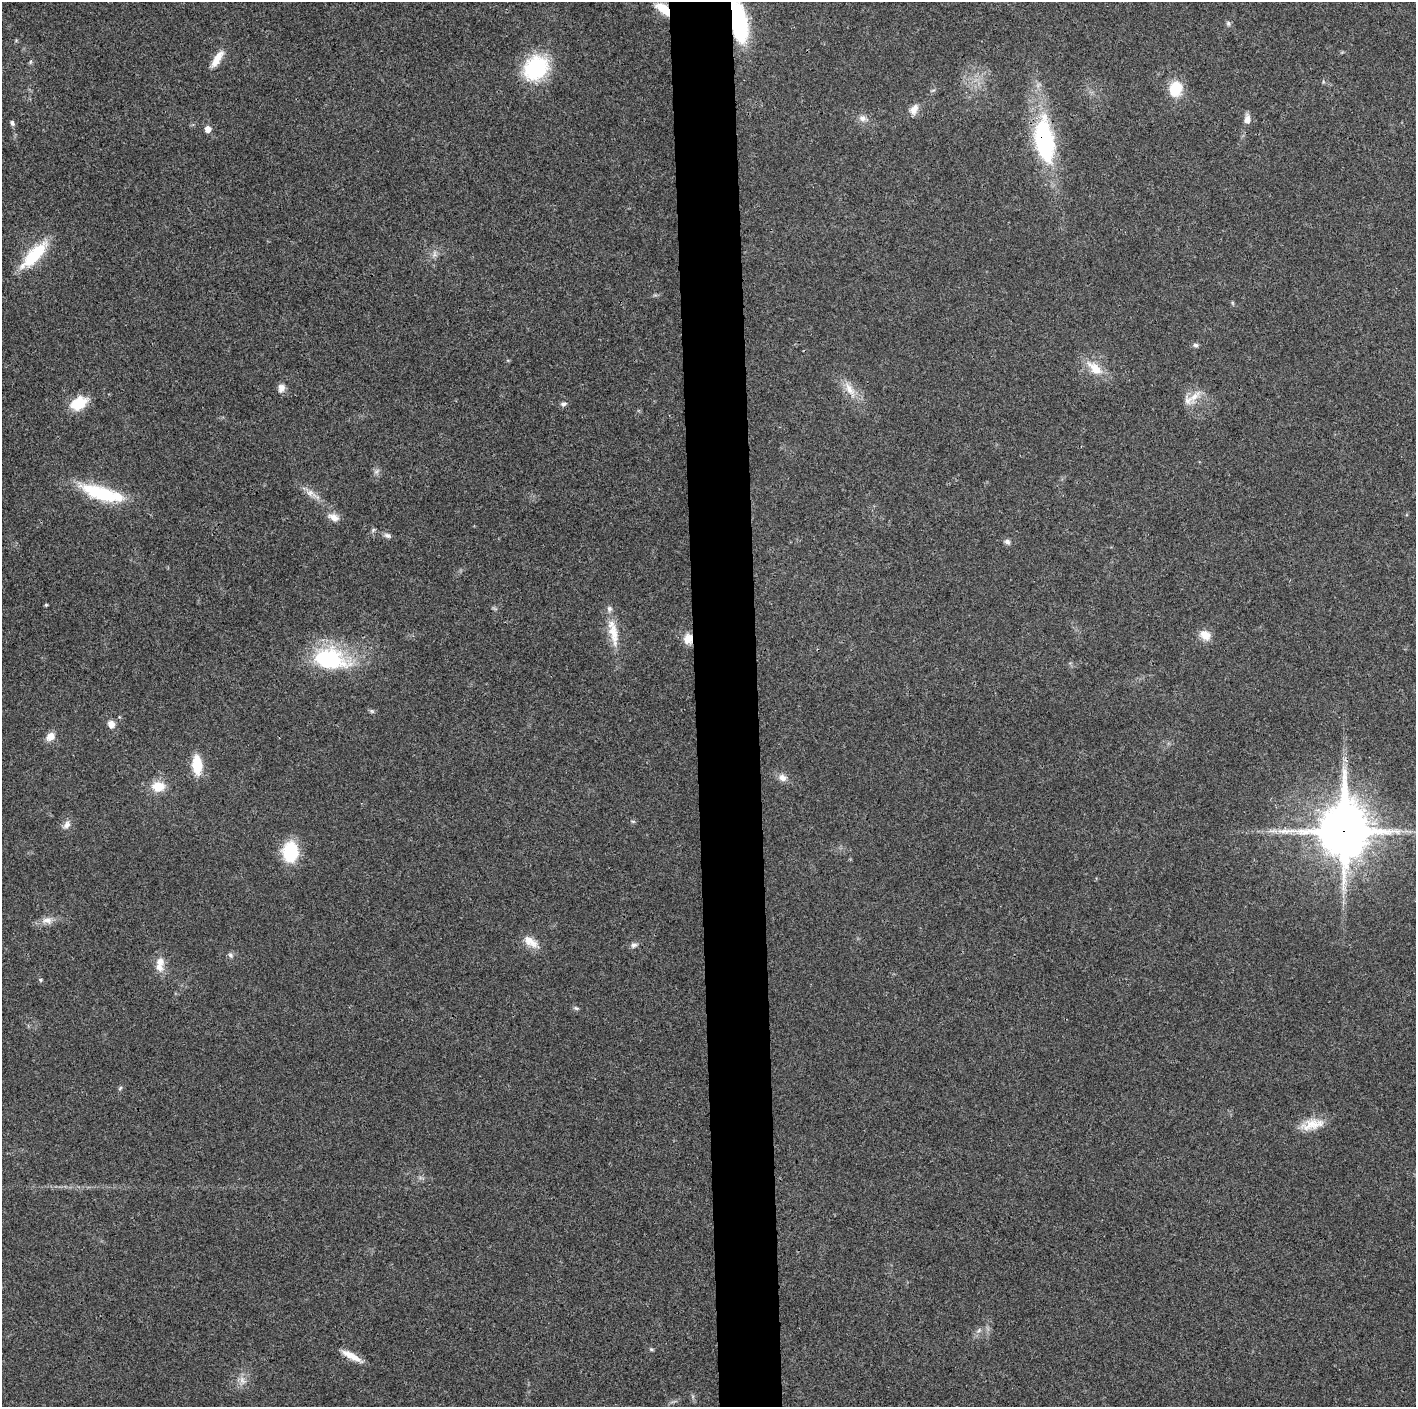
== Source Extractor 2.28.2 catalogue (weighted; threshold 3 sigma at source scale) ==
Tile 5 of 3 x 3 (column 2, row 2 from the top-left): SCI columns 1415-2828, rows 1413-2817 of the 4243 x 4226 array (HDU 1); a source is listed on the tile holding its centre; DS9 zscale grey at full resolution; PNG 1418 x 1409 px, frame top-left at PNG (2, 2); no overlay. Shown black and unused: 4% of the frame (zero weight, under 3 of 4 exposures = <1% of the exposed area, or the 3 px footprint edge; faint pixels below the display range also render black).
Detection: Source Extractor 2.28.2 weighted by HDU 2 'WHT'; one run over the whole footprint, this tile lists its part. Background 0.0191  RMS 0.0039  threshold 0.0175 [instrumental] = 3 sigma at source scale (4.5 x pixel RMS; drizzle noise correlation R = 1.50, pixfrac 1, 0.05/0.05 arcsec/px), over >= 5 px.
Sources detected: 58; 2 inside a brighter listed object's ellipse — not listed separately; the other 56 listed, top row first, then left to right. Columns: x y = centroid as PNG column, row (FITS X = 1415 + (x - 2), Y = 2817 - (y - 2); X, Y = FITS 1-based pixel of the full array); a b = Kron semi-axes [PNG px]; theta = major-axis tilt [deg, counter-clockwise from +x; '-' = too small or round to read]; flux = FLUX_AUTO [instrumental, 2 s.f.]
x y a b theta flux
663 9 18 9 -38 7.5
739 22 42 14 -80 41
1228 23 8 6 -75 0.83
217 59 23 8 58 5.1
30 62 6 4 71 0.54
536 68 25 21 44 34
1175 89 17 13 69 11
914 109 15 10 60 3.1
863 118 11 8 -11 2.1
1247 120 10 8 77 2.7
12 123 8 5 -76 0.94
208 129 5 5 - 3.1
1044 140 61 25 -82 45
434 254 8 5 -90 1.1
34 255 45 14 46 16
1196 345 7 5 -4 0.88
1095 368 24 12 -43 7.8
281 388 11 8 77 2.3
849 389 22 9 -59 5.2
1194 397 23 9 40 4.7
79 403 19 12 29 10
563 404 8 5 4 1
376 472 8 6 54 1.2
102 493 58 15 -16 24
311 493 17 9 -31 3.2
334 517 15 9 -20 3
387 536 11 6 -23 1.3
1007 542 9 7 -40 1.2
46 605 3 3 - 0.49
613 632 43 11 -78 8.9
1205 635 14 11 -35 4.4
688 639 12 10 69 4.4
330 659 43 26 -12 36
372 711 7 5 -44 0.69
111 724 8 7 - 2.8
50 736 11 8 47 3.1
197 765 15 8 -86 14
783 778 11 9 -29 2.4
158 786 16 12 -1 6.8
633 821 6 4 -1 0.52
67 824 12 8 56 2.1
1343 831 20 17 88 1800
290 852 19 15 86 20
47 920 15 9 0 3
530 942 22 11 -34 4.7
634 945 9 6 13 1.3
230 955 8 5 -53 0.94
159 967 14 10 -49 3.3
40 980 6 4 -23 0.53
576 1008 7 4 -43 0.63
120 1088 7 4 46 0.59
1312 1124 33 13 13 7.5
979 1330 7 4 71 0.78
652 1349 6 4 -19 0.51
352 1356 25 6 -28 5.3
242 1380 11 7 -70 2.3
Overlapping masked pixels (flux is a lower limit): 5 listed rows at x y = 663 9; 739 22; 1044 140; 688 639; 1343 831
Isophote crosses this tile's border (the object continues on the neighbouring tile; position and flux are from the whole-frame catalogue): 1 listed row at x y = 739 22